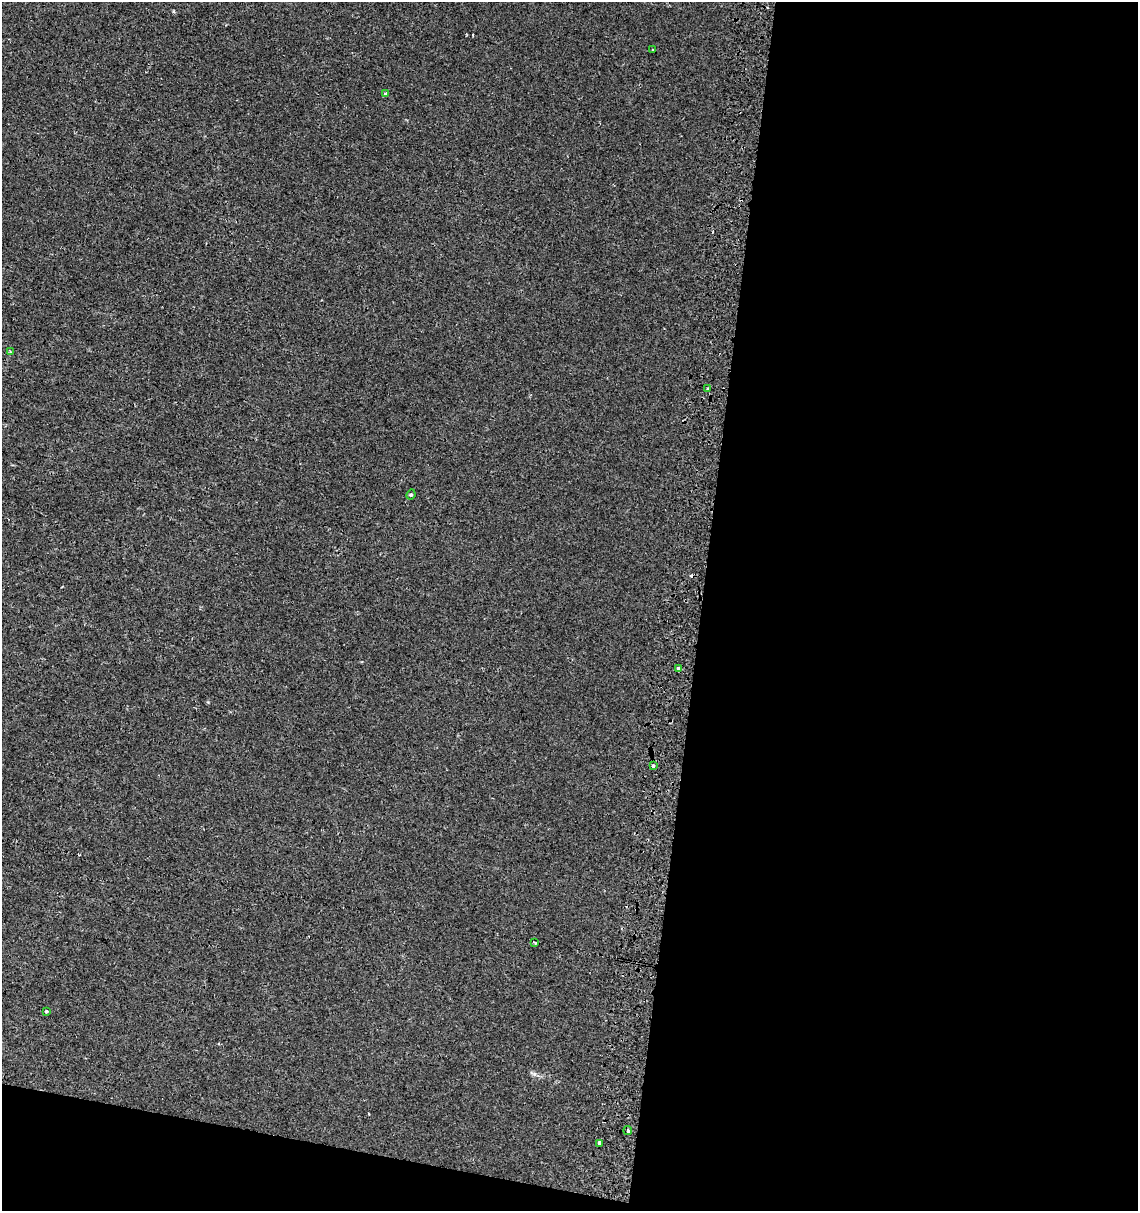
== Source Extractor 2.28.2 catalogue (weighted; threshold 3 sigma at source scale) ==
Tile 16 of 4 x 4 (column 4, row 4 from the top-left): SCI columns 3734-4869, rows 7-1215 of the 5136 x 4857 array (HDU 1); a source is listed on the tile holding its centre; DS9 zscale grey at full resolution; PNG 1140 x 1213 px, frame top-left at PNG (2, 2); each listed source drawn as its Kron ellipse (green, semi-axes under 4 px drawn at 4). Shown black and unused: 42% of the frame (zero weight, under 2 of 3 exposures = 2% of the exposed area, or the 3 px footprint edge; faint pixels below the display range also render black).
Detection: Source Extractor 2.28.2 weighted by HDU 2 'WHT'; one run over the whole footprint, this tile lists its part. Background 9.81e-04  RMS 0.0028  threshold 0.0124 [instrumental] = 3 sigma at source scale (4.5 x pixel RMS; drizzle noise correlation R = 1.50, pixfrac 1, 0.0396/0.0396 arcsec/px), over >= 5 px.
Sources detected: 13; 2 cosmic-ray / hot-pixel residue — neither listed nor drawn; the other 11 listed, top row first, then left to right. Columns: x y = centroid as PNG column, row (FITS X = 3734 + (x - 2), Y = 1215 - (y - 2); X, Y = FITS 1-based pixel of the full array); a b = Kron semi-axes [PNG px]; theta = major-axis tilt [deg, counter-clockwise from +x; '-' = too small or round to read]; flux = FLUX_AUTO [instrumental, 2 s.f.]
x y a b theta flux
653 50 3 2 - 0.39
386 93 4 3 - 0.43
10 352 3 3 - 0.28
708 389 3 3 - 2.2
411 495 5 3 - 0.43
678 669 4 4 - 4.6
653 766 3 3 - 3.4
534 942 3 2 - 0.62
46 1011 3 3 - 0.42
628 1130 4 3 - 3.6
599 1143 4 3 - 1.4
Overlapping masked pixels (flux is a lower limit): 2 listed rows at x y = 678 669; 628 1130